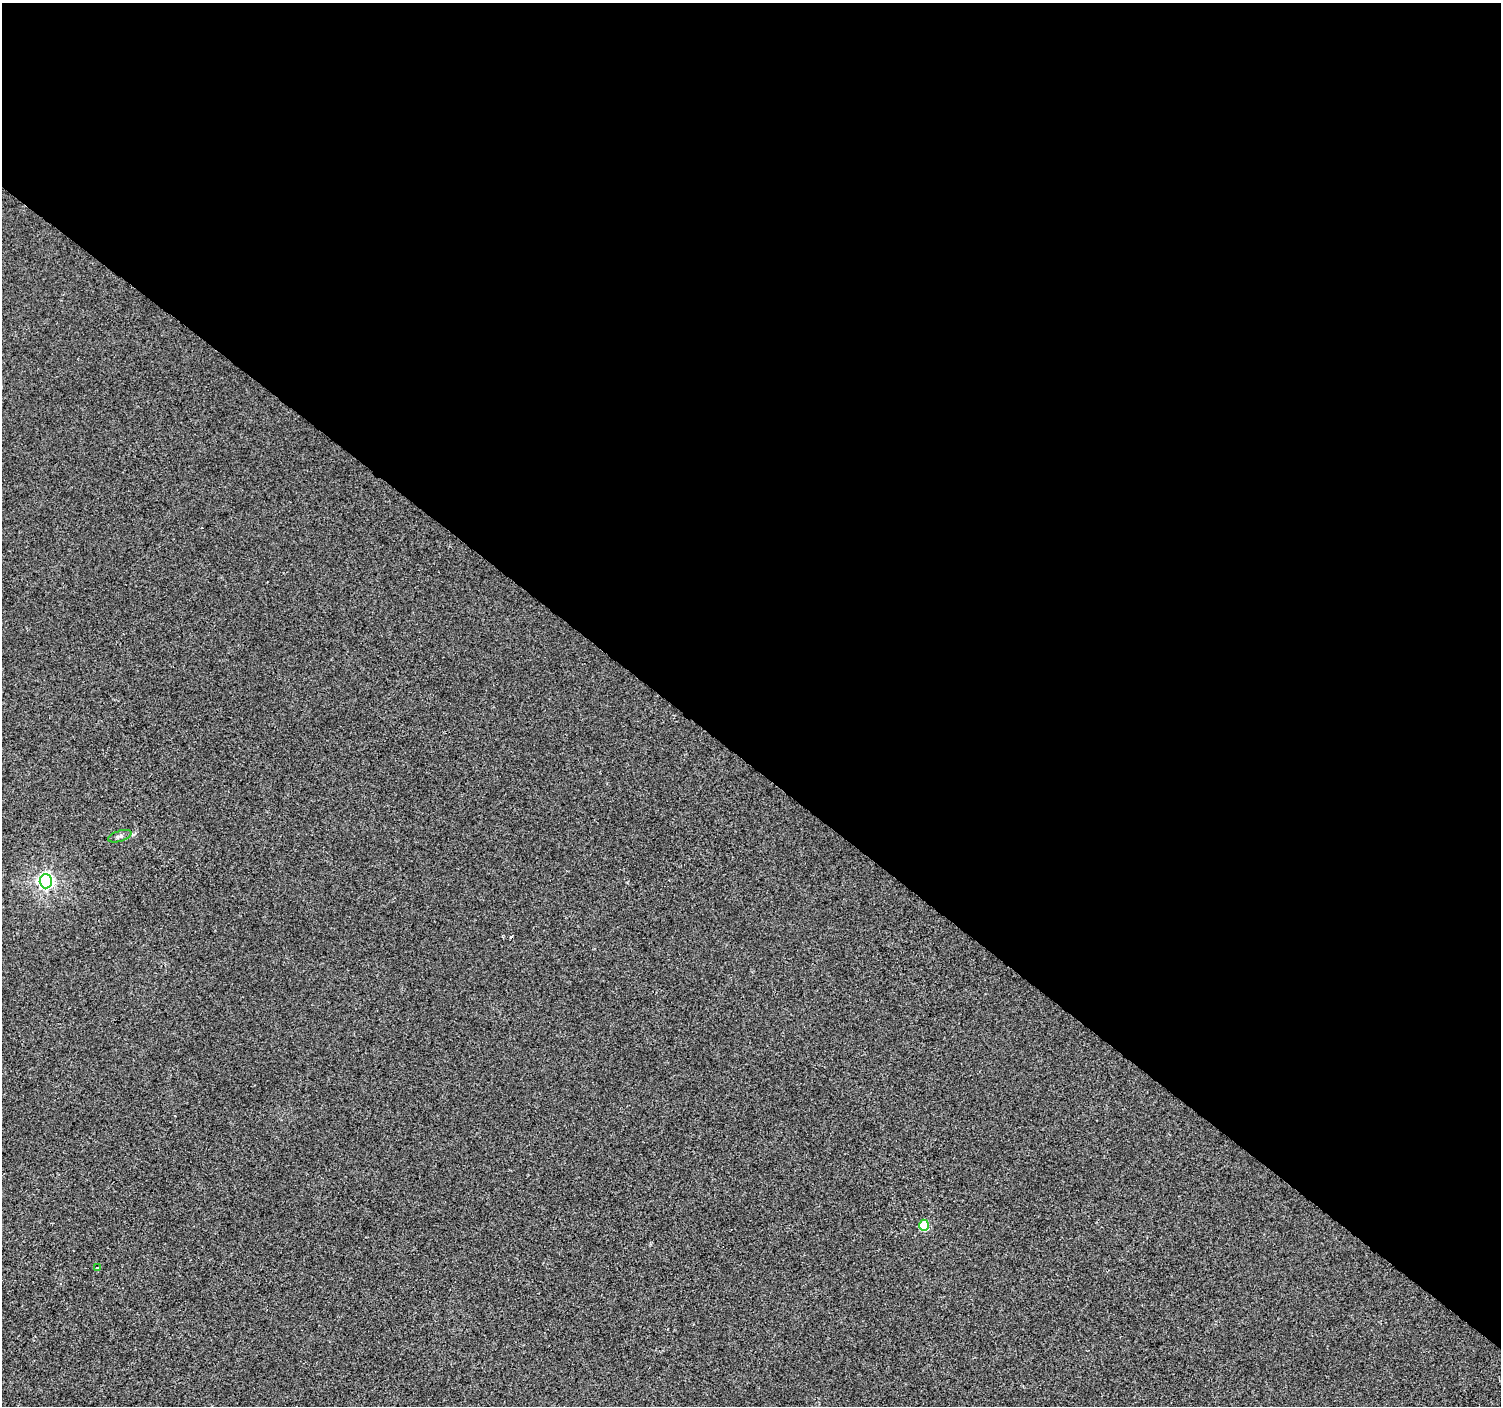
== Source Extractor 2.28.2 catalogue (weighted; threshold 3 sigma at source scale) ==
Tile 3 of 4 x 4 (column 3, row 1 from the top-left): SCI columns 3000-4498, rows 4387-5790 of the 6010 x 6031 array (HDU 1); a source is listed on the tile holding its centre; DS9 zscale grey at full resolution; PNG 1503 x 1408 px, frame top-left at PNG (2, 3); each listed source drawn as its Kron ellipse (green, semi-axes under 4 px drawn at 4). Shown black and unused: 54% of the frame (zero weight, under 2 of 3 exposures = <1% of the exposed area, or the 3 px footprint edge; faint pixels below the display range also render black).
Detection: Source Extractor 2.28.2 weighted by HDU 2 'WHT'; one run over the whole footprint, this tile lists its part. Background 8.56e-04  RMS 0.0048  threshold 0.0217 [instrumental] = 3 sigma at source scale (4.5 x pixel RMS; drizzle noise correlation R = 1.50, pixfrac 1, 0.0396/0.0396 arcsec/px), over >= 5 px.
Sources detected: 5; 1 cosmic-ray / hot-pixel residue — neither listed nor drawn; the other 4 listed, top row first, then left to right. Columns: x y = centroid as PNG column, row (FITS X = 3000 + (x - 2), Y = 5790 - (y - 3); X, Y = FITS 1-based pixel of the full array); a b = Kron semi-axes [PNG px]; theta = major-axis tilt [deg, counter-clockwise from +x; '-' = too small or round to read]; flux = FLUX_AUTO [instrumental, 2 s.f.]
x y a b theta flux
120 836 12 5 17 1.5
46 881 7 6 - 140
924 1225 5 5 - 21
97 1268 3 3 - 1.9